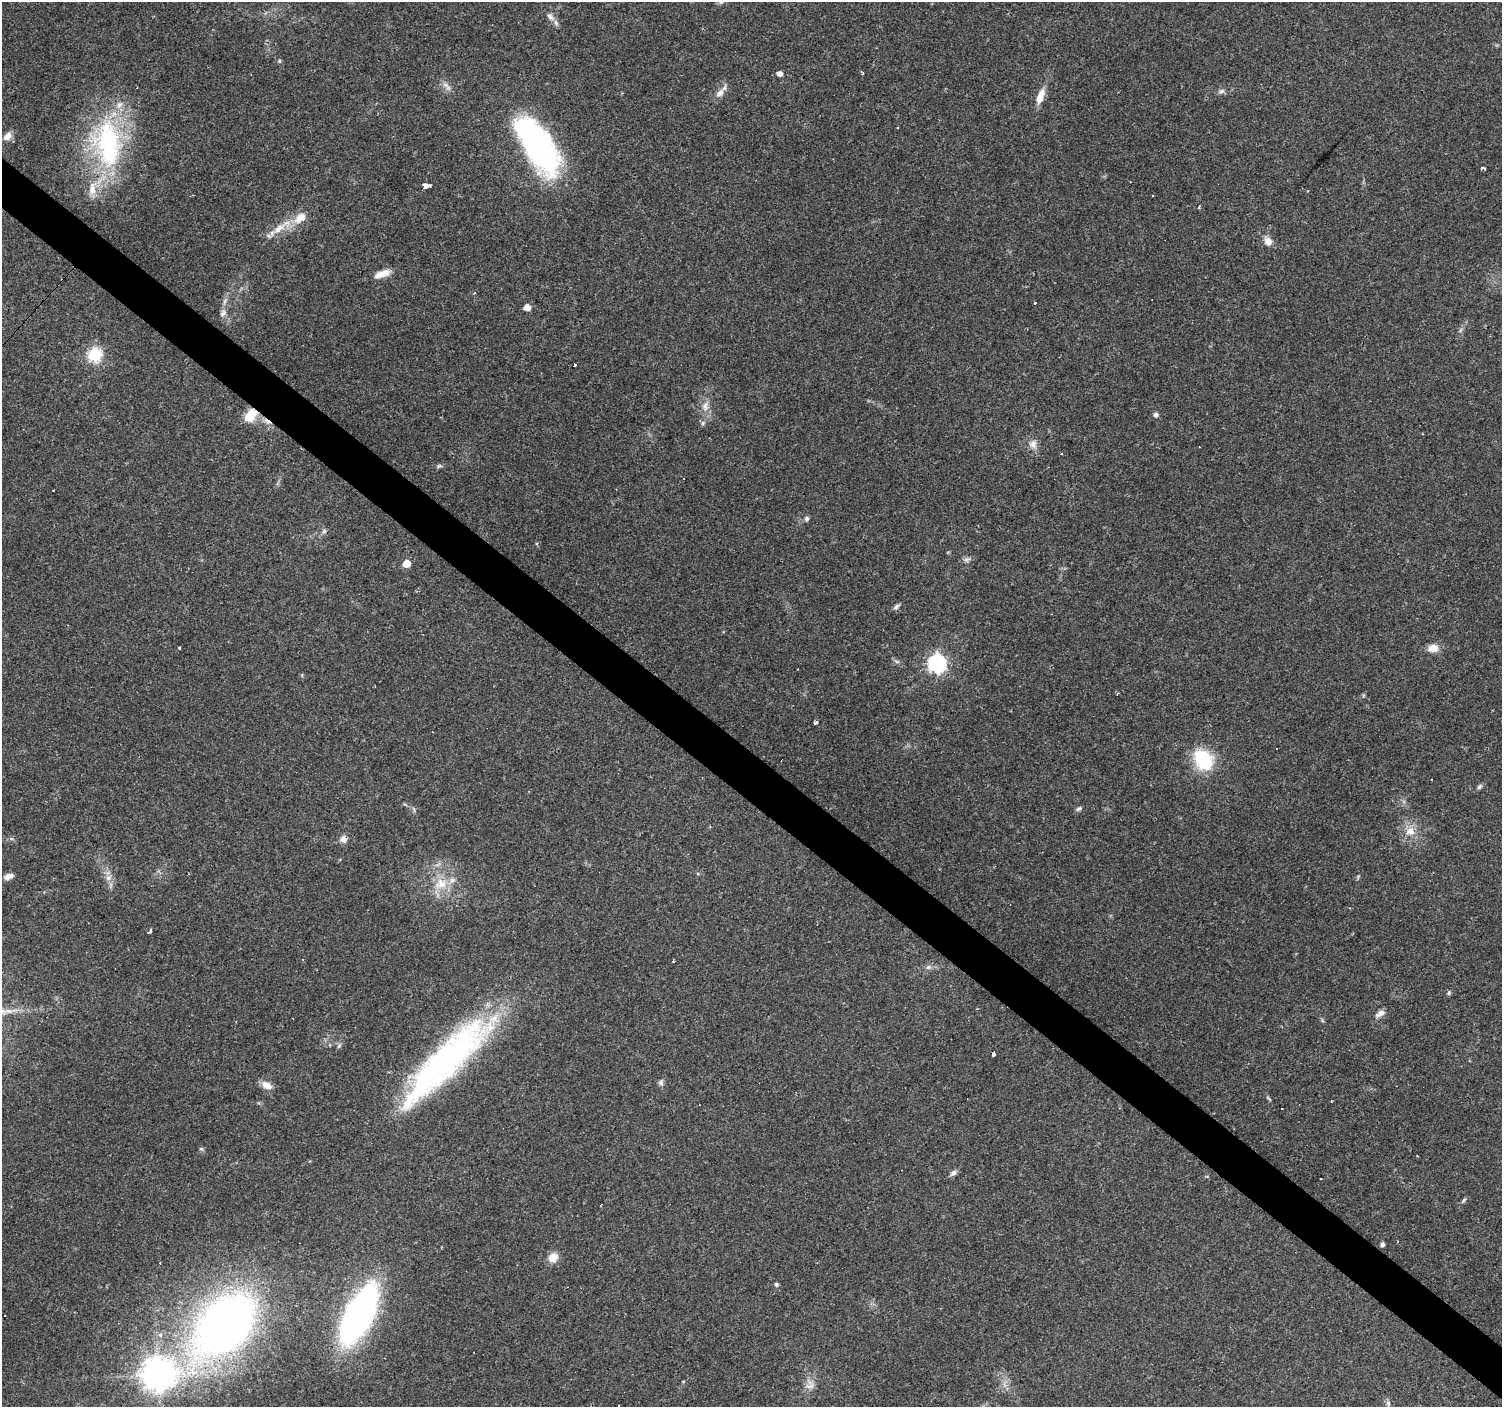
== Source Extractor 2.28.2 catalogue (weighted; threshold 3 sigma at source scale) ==
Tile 6 of 4 x 4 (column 2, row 2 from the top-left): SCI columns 1501-3000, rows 2979-4383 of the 6002 x 6022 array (HDU 1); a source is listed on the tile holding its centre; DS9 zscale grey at full resolution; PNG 1504 x 1409 px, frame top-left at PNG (2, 2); no overlay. Shown black and unused: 4% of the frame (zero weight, under 3 of 4 exposures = <1% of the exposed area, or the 3 px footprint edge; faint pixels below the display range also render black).
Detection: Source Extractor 2.28.2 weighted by HDU 2 'WHT'; one run over the whole footprint, this tile lists its part. Background 0.0579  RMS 0.004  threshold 0.0179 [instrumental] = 3 sigma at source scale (4.5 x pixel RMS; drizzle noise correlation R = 1.50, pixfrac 1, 0.0396/0.0396 arcsec/px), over >= 5 px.
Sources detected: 97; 15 cosmic-ray / hot-pixel residue — not listed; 3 inside a brighter listed object's ellipse — not listed separately; the other 79 listed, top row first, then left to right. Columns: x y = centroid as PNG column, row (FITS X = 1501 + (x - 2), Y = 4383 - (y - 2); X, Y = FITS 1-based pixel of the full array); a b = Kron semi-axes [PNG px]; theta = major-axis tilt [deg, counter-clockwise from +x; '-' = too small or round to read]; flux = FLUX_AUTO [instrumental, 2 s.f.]
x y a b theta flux
721 2 10 5 28 1.4
550 17 15 7 -51 2.4
279 61 6 4 -90 0.52
780 74 5 5 - 2.2
447 86 17 6 -47 2.1
1221 91 9 7 27 1.2
720 93 12 8 47 2.9
1040 96 18 7 70 5.4
898 128 3 3 - 1.2
7 136 12 8 42 2.8
108 144 70 41 -84 66
538 146 56 23 -58 120
1482 168 4 4 - 2.9
426 186 6 4 -8 24
1199 207 5 2 - 0.42
300 218 21 13 38 6.5
279 228 24 10 37 6.5
1268 241 11 9 -61 3.2
382 274 22 8 21 4.4
475 292 4 3 - 0.74
527 307 5 5 - 4.3
223 313 13 8 63 2.2
1460 330 7 4 71 0.79
95 355 7 6 - 58
575 365 3 3 - 3.4
705 406 16 10 79 3.9
1156 414 5 5 - 1.5
250 416 16 11 54 8
267 421 14 5 -29 2.9
703 423 7 5 48 0.88
1033 444 13 11 90 3.1
1061 454 3 2 - 0.61
439 466 8 5 1 0.83
807 519 7 6 - 0.97
324 531 7 5 45 0.89
967 559 10 5 40 1.2
407 564 5 5 - 7.8
896 607 9 5 43 1.1
180 647 3 3 - 0.78
1433 648 12 9 5 4.2
937 663 7 7 - 140
816 722 4 3 - 1.4
1203 760 29 23 -53 18
1431 780 3 2 - 0.37
1479 787 7 5 45 0.91
414 809 9 3 -77 0.69
1078 809 9 5 27 1
1410 831 14 11 10 4.6
344 839 9 8 - 2.5
8 876 12 7 19 2.5
108 878 10 8 44 2.1
441 884 20 15 19 8.8
1350 908 3 3 - 0.42
150 931 6 3 52 1.7
673 961 4 3 - 1.1
928 967 8 6 4 1.3
1449 993 6 5 - 0.66
1380 1013 13 7 36 2.2
1322 1020 6 4 -72 0.54
339 1046 8 5 63 0.92
994 1054 4 3 - 1.9
445 1061 120 28 45 130
661 1082 9 6 75 1.1
267 1085 14 8 -28 3.5
1268 1098 11 3 -48 0.62
201 1149 6 5 - 0.63
953 1173 10 6 42 1.4
1321 1179 2 2 - 0.36
1464 1200 9 4 56 0.76
1382 1244 4 4 - 1.3
553 1257 12 11 - 4.3
776 1284 6 5 - 0.71
359 1315 44 18 63 190
224 1326 65 39 48 300
160 1335 6 5 - 1.3
158 1374 11 10 - 610
810 1386 14 7 0 2.5
1388 1403 9 6 -80 1.2
619 1405 2 2 - 0.24
Overlapping masked pixels (flux is a lower limit): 5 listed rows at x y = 250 416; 267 421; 344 839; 445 1061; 224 1326
Isophote crosses this tile's border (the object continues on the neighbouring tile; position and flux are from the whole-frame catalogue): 1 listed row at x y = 721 2